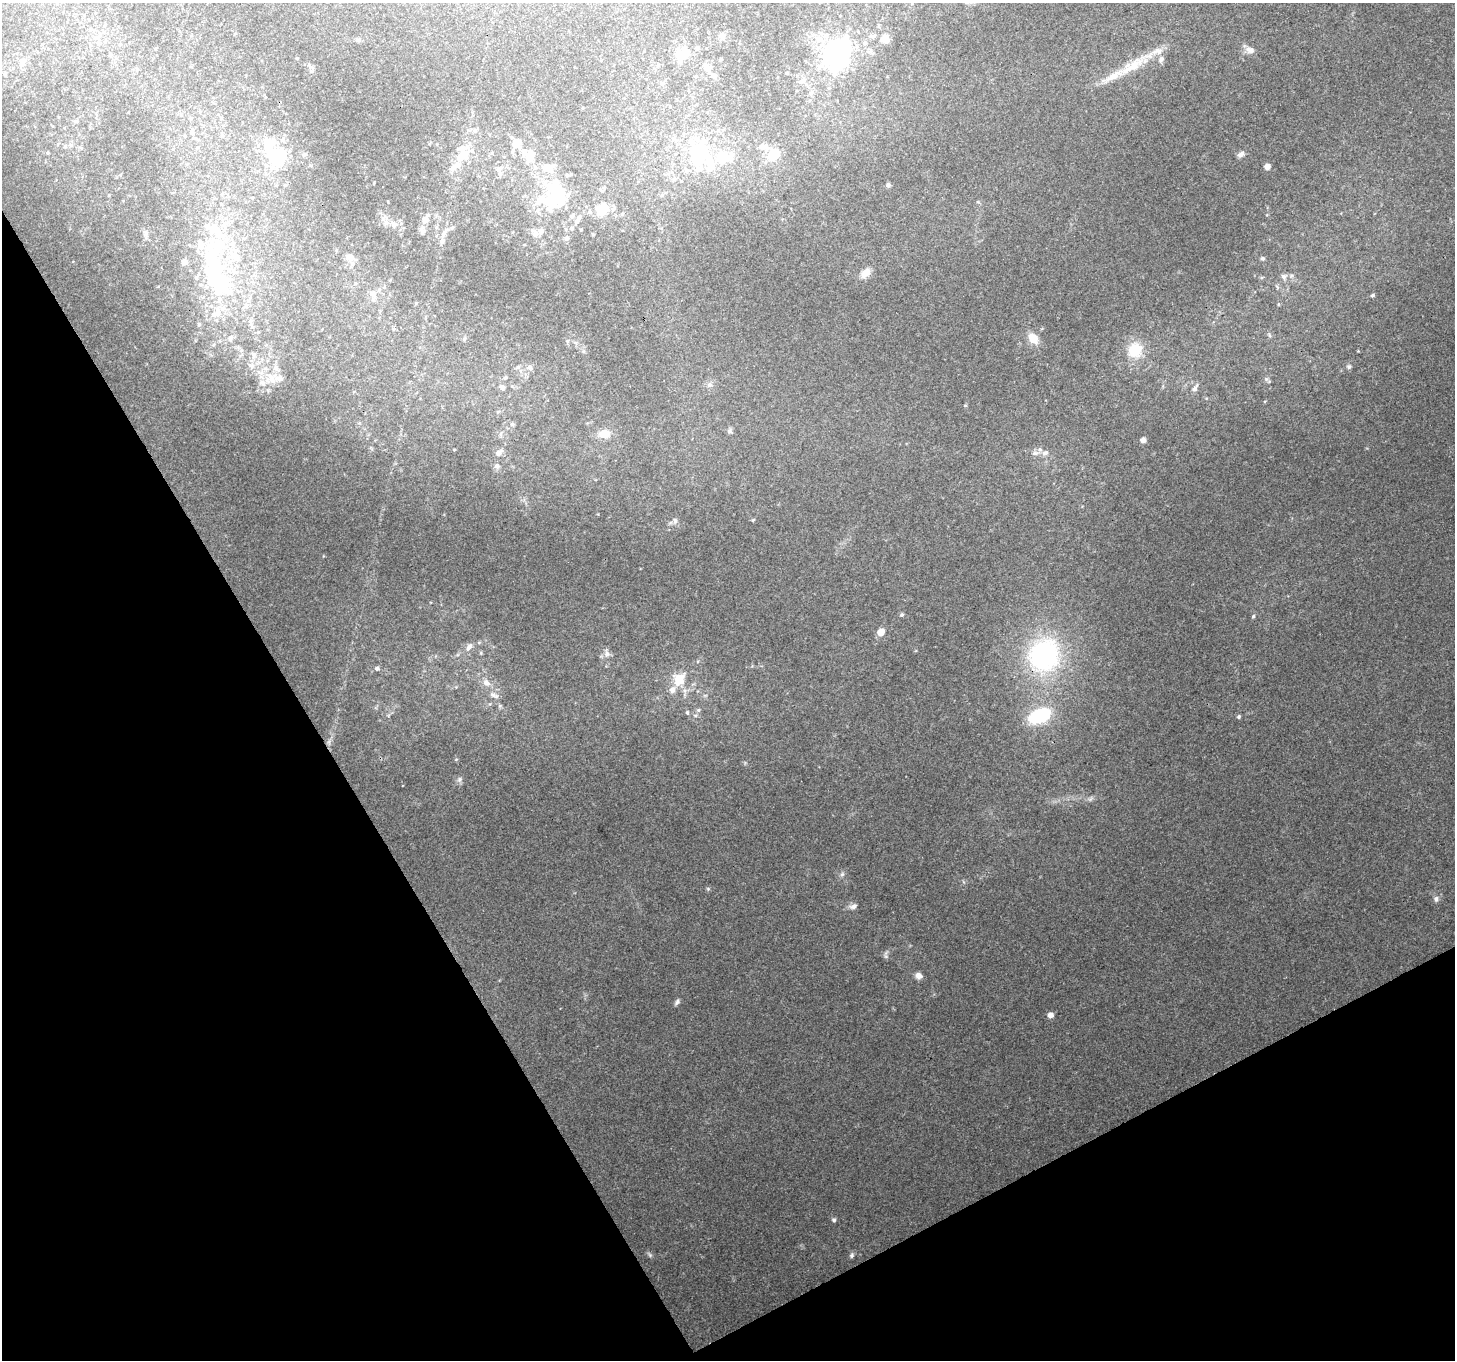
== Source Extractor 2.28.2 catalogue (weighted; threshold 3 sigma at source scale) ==
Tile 14 of 4 x 4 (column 2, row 4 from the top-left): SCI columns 1453-2905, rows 108-1465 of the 5814 x 5707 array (HDU 1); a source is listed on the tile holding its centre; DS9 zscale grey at full resolution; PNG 1457 x 1362 px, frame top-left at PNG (2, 3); no overlay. Shown black and unused: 28% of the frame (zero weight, under 3 of 4 exposures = <1% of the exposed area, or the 3 px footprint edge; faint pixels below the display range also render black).
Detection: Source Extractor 2.28.2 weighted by HDU 2 'WHT'; one run over the whole footprint, this tile lists its part. Background 0.206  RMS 0.0076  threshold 0.0343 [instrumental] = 3 sigma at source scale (4.5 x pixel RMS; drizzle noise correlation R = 1.50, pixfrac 1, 0.0396/0.0396 arcsec/px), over >= 5 px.
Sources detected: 158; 9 inside a brighter object's white glare — not listed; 29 inside a brighter listed object's ellipse — not listed separately; the other 120 listed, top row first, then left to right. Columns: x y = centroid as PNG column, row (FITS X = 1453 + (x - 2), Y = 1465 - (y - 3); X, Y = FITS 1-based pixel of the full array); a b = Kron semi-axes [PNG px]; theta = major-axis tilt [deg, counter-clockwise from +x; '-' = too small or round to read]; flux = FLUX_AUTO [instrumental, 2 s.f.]
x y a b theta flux
722 36 8 6 -85 2.1
873 36 10 6 20 2.6
885 39 9 8 - 6.8
358 40 6 5 - 1.4
98 43 6 4 -19 1.2
697 48 5 5 - 1.5
1250 50 13 9 -10 4.9
110 55 5 5 - 1.3
838 55 27 19 74 170
681 56 14 13 - 10
22 62 13 10 -89 6.5
1132 66 45 14 32 26
708 67 11 8 -38 3.9
787 73 4 3 - 0.78
5 74 7 5 75 2
696 76 4 3 - 0.78
803 80 11 6 40 3.4
811 93 6 5 - 1.7
191 118 5 4 - 1
76 121 5 5 - 1.1
192 132 8 6 -71 2.4
517 144 14 10 60 7.4
65 146 6 4 46 1.1
763 146 14 7 1 4.4
48 153 5 3 - 0.7
492 153 5 3 - 0.72
775 154 15 11 24 12
1241 154 9 6 39 3.6
304 155 7 5 42 1.6
699 155 38 26 -85 57
277 156 28 24 -61 48
461 156 21 12 37 15
529 157 15 9 68 10
1267 166 5 5 - 5.6
499 168 15 5 20 3.4
547 168 16 10 -2 9.5
500 174 7 5 46 2
374 183 4 2 - 0.54
285 185 6 3 -17 0.86
888 185 6 5 - 2.1
559 196 27 19 -68 36
538 210 9 6 61 2.9
602 210 14 12 64 16
579 218 10 6 60 2.9
425 220 10 9 - 4.8
394 224 10 8 -15 4.3
452 227 6 5 - 1.3
571 228 6 5 - 1.7
422 230 12 7 -81 3.4
581 230 3 3 - 0.56
444 233 9 6 64 3.3
145 234 9 5 56 1.8
535 234 8 7 - 4.5
593 234 4 3 - 0.87
566 238 7 6 - 2.7
215 248 101 42 -89 140
349 257 12 8 -11 5.2
1262 258 5 4 - 1.7
865 273 14 9 46 6.7
1284 276 8 7 - 3
372 293 11 9 -11 5.7
1372 295 5 4 - 1.5
416 303 5 4 - 0.78
251 322 17 6 -72 4.6
1033 338 14 10 -49 10
464 339 6 5 - 1.2
567 341 5 5 - 1.4
1135 350 18 17 - 23
584 351 6 4 90 1.3
253 354 8 6 -52 2.1
518 367 6 6 - 1.8
529 367 7 7 - 3.5
1349 367 6 6 - 1.8
505 377 6 6 - 1.7
272 379 17 10 -62 9.3
1266 379 6 5 - 1.5
263 383 9 7 -42 3.8
709 385 8 7 - 2.8
502 388 8 6 -54 2.6
1195 388 11 5 61 3
965 405 5 3 - 0.64
512 424 6 5 - 1.4
730 431 8 7 - 2.1
501 434 7 4 -72 1.5
604 434 13 10 5 9.6
1143 440 5 5 - 4.1
454 450 4 3 - 0.61
499 453 9 7 35 4.1
1045 453 10 7 18 3.9
497 466 8 7 - 2.6
753 520 5 4 - 0.83
675 521 9 6 -88 2.4
901 615 5 5 - 1.5
1253 616 5 4 - 1.2
881 632 6 6 - 8.8
479 642 6 4 19 1
469 647 13 7 51 4.5
607 654 10 8 -87 3.9
1044 655 37 33 62 120
377 668 6 6 - 2.2
677 681 22 9 -78 12
486 683 11 8 -38 5.3
493 695 10 8 -17 4
698 710 6 5 - 1.5
687 712 6 4 -75 1.4
1039 716 20 12 23 58
1239 717 5 5 - 1.2
459 779 8 7 - 2.2
1090 799 7 5 45 1.7
842 874 7 5 44 1.8
708 889 6 4 -46 0.97
1436 899 8 7 - 2.7
853 906 11 7 15 3.3
886 956 9 5 -75 1.9
919 976 8 8 - 3.9
677 1002 9 5 57 2
1050 1015 5 5 - 5.1
834 1220 6 5 - 1.6
650 1254 9 4 -51 1.6
852 1255 7 5 67 1.8
Overlapping masked pixels (flux is a lower limit): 1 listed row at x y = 1044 655
Unlisted compact peaks at least as high as the median listed source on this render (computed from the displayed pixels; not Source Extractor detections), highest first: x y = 456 759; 1269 335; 1265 401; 1358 351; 963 882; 323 556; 978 202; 598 514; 745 762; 1367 448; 1267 215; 752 666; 388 716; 916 650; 1278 304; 1277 286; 524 500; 606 666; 1206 398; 403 785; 640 568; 436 656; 1082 506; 705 695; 576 343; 1262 277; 388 202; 585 995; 456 687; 499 980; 934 994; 698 661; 372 449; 1163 386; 375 707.